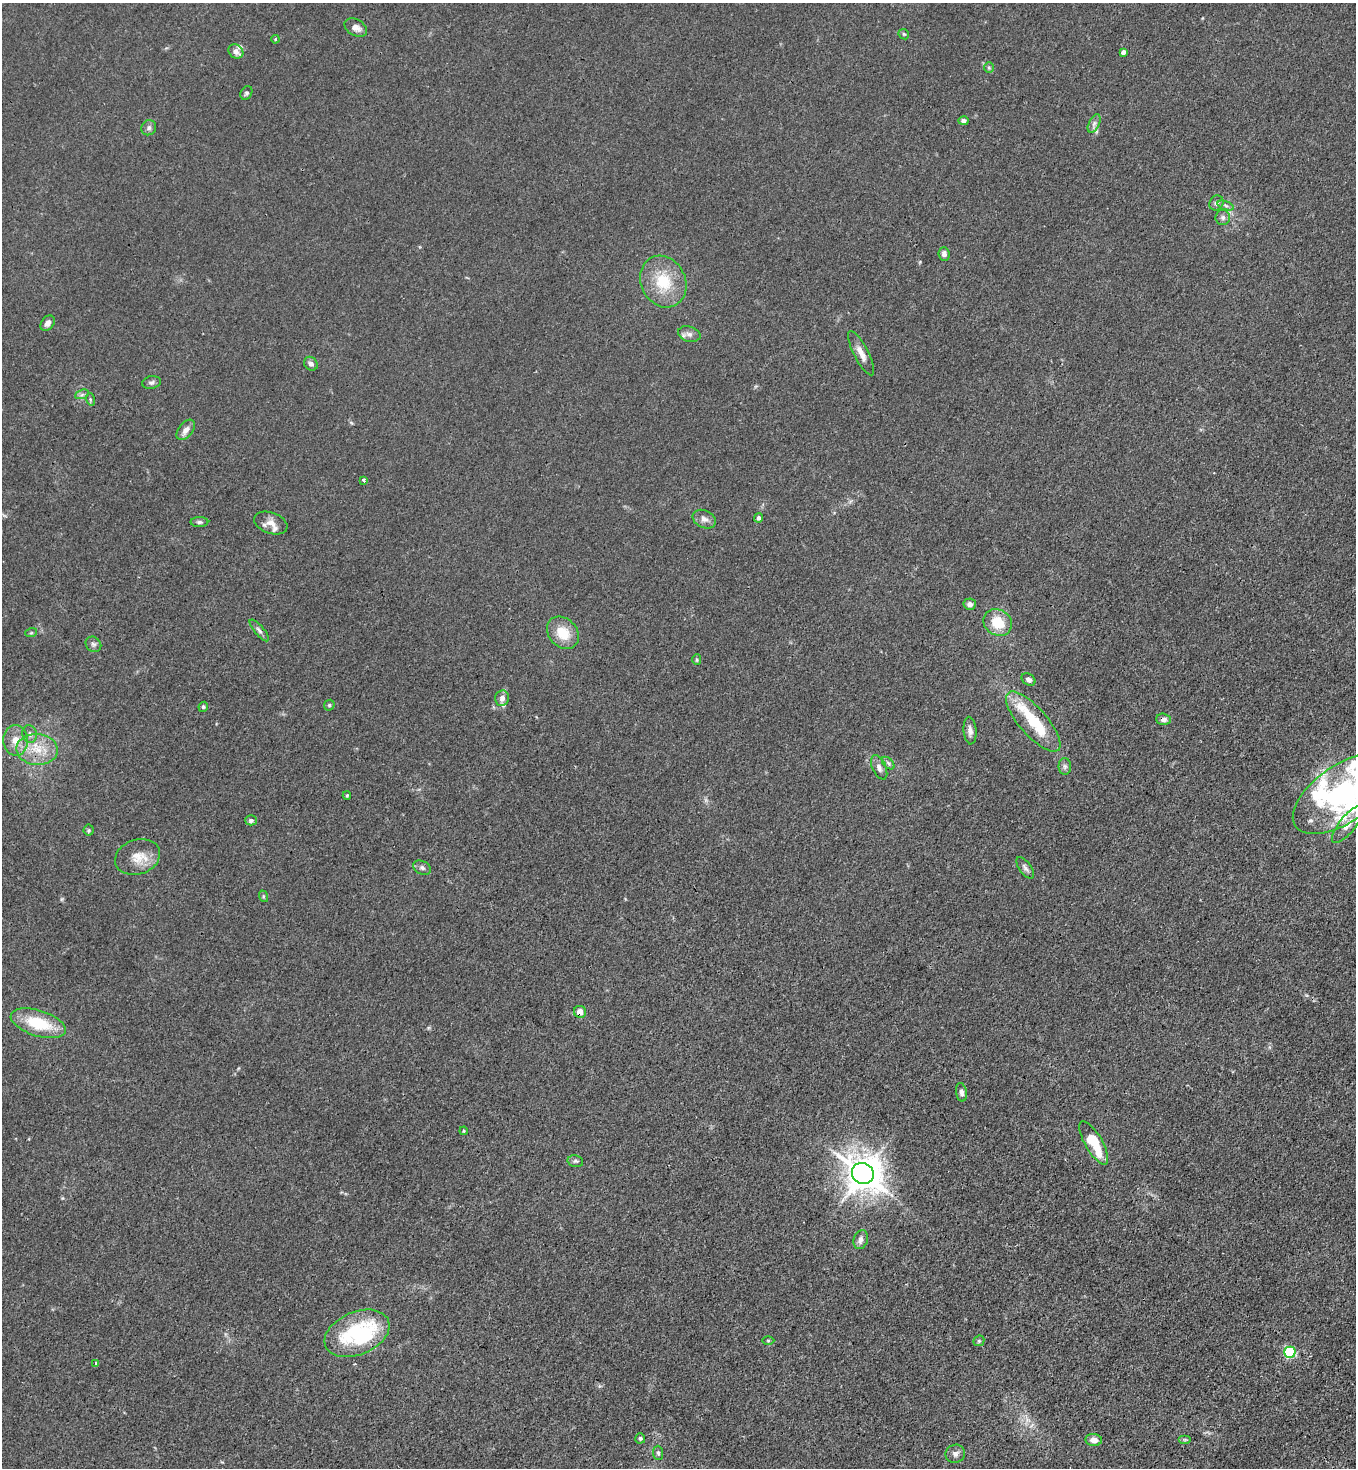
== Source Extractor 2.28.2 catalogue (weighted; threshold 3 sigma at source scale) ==
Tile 6 of 4 x 4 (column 2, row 2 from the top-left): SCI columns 1580-2933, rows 2993-4458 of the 6007 x 5984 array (HDU 1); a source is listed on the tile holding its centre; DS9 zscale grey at full resolution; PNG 1358 x 1470 px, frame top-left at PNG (2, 3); each listed source drawn as its Kron ellipse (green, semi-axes under 4 px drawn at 4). Shown black and unused: <1% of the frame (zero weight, under 3 of 4 exposures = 7% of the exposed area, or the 3 px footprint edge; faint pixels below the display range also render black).
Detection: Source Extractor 2.28.2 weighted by HDU 2 'WHT'; one run over the whole footprint, this tile lists its part. Background 0.021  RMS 0.0028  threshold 0.0127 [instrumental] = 3 sigma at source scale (4.5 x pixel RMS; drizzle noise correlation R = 1.50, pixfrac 1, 0.05/0.05 arcsec/px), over >= 5 px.
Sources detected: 84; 2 inside a brighter object's white glare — neither listed nor drawn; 7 inside a brighter listed object's ellipse — not listed separately; the other 75 listed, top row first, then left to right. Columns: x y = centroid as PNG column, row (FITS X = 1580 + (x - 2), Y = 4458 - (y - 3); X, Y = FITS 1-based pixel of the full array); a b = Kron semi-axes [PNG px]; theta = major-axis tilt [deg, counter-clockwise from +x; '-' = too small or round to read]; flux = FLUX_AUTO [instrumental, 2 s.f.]
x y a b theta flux
356 28 12 8 -29 1.9
904 34 6 4 -44 0.38
275 39 4 3 - 0.25
236 51 8 6 -37 1.8
1123 52 4 4 - 1.3
989 68 5 5 - 0.41
246 93 7 5 60 0.56
963 121 5 4 - 0.98
1094 124 10 5 63 0.98
149 128 8 7 - 0.94
1216 203 8 6 58 0.97
1226 206 8 3 -19 0.65
1223 218 7 7 - 0.99
944 254 7 5 -87 1.1
663 282 27 22 -64 11
48 323 8 6 52 1.5
689 334 11 7 -15 1.4
861 353 24 7 -63 2.6
311 364 7 6 - 1.1
151 382 9 6 11 0.81
82 394 7 4 20 0.65
90 399 6 4 -72 0.39
186 430 12 7 52 1.6
364 480 4 3 - 0.8
758 518 4 4 - 0.85
704 519 12 8 -26 1.5
199 522 9 5 0 0.67
271 523 17 10 -20 2.5
970 604 6 5 - 1.2
998 623 15 13 -33 7.3
259 630 13 4 -50 0.92
31 633 6 3 18 0.34
563 633 18 14 -47 6.2
93 644 8 7 - 0.86
697 660 5 4 - 0.43
1028 679 7 5 -34 0.91
502 698 8 7 - 1.4
329 705 6 5 - 0.39
203 707 5 4 - 0.49
1163 719 7 6 - 1.2
1033 722 38 14 -49 15
970 731 14 6 -86 1.5
30 734 9 7 -75 1.2
16 740 15 12 -86 3.9
37 750 21 15 -4 7.1
888 763 7 4 -45 0.62
1065 766 8 6 -89 0.79
879 767 13 7 -66 1.4
1344 793 58 28 34 39
347 795 4 4 - 0.32
251 820 6 5 - 0.64
1348 824 23 8 51 3.3
89 830 5 5 - 0.44
138 857 23 17 19 5.3
422 868 9 6 -28 0.78
1025 868 12 6 -54 1.1
263 896 6 4 -72 0.35
580 1012 6 6 - 2.4
38 1023 28 13 -18 12
961 1092 9 5 -80 0.98
464 1131 4 4 - 0.31
1094 1143 24 8 -60 11
575 1161 8 5 -13 0.62
863 1173 11 10 - 590
861 1240 10 7 72 1.5
357 1333 34 21 23 26
768 1341 6 4 0 0.33
979 1341 6 5 - 0.42
1290 1352 6 5 - 29
95 1363 3 3 - 8
640 1438 5 5 - 0.55
1094 1440 8 6 -5 1.7
1185 1440 6 4 0 0.38
658 1453 7 5 -87 0.59
955 1454 10 9 - 1.2
Overlapping masked pixels (flux is a lower limit): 2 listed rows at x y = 1163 719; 580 1012
Isophote crosses this tile's border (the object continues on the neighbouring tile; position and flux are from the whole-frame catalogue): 1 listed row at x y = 1344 793